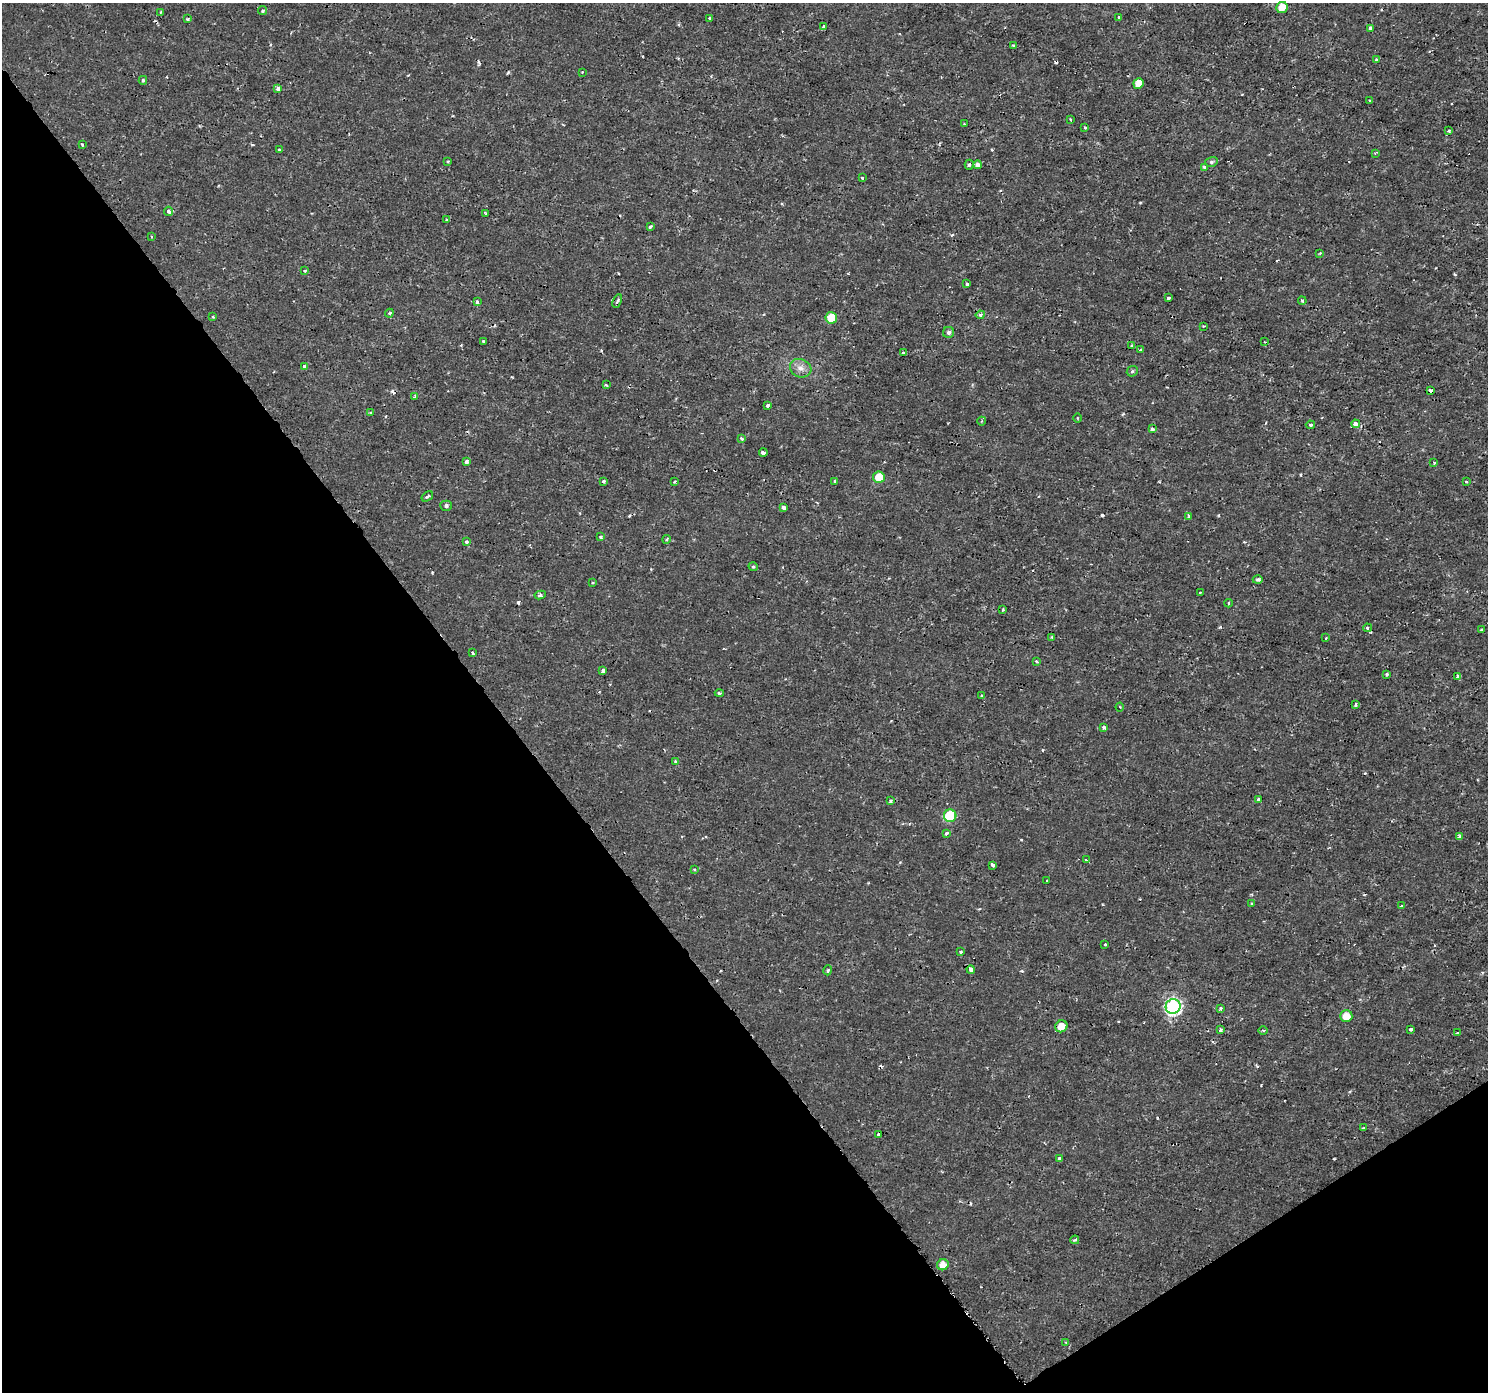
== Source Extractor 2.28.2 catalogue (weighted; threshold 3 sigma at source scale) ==
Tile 14 of 4 x 4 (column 2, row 4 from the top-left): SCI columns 1489-2974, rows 188-1577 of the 5945 x 5874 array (HDU 1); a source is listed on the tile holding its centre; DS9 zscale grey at full resolution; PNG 1490 x 1394 px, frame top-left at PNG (2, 3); each listed source drawn as its Kron ellipse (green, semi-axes under 4 px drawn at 4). Shown black and unused: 37% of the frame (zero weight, under 2 of 3 exposures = <1% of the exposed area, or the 3 px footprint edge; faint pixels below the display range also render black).
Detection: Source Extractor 2.28.2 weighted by HDU 2 'WHT'; one run over the whole footprint, this tile lists its part. Background 4.34e-04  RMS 0.0011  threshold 0.00505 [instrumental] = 3 sigma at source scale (4.5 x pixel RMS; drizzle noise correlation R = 1.50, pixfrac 1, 0.0396/0.0396 arcsec/px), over >= 5 px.
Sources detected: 148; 17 cosmic-ray / hot-pixel residue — neither listed nor drawn; the other 131 listed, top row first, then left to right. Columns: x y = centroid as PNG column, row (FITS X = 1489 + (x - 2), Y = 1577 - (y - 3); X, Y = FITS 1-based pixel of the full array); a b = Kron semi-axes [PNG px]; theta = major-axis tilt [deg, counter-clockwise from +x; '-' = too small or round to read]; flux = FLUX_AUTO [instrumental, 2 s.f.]
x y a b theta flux
1282 8 6 5 - 1.4
263 11 4 3 - 0.23
161 12 3 3 - 0.085
1119 17 3 3 - 0.44
710 18 3 3 - 0.48
187 19 4 3 - 0.11
824 27 4 3 - 0.24
1370 28 4 4 - 0.23
1013 46 4 3 - 0.14
1376 60 3 3 - 0.27
582 72 2 2 - 0.079
143 80 4 4 - 0.16
1138 83 5 5 - 1
278 89 4 3 - 0.84
1370 101 3 3 - 0.35
1070 119 3 2 - 0.18
964 124 2 2 - 0.086
1085 127 3 2 - 0.16
1449 131 3 3 - 0.13
82 145 3 2 - 0.11
279 149 3 2 - 0.12
1375 153 3 3 - 0.099
448 161 3 3 - 0.12
1211 162 6 5 - 0.27
969 165 5 4 - 0.18
978 165 4 4 - 0.71
1204 167 3 3 - 0.38
862 178 4 3 - 0.14
168 211 4 4 - 0.42
486 214 4 2 - 0.09
446 220 3 3 - 0.096
650 227 3 3 - 0.25
151 237 3 2 - 0.098
1320 253 3 3 - 0.091
305 271 4 3 - 0.11
967 284 3 3 - 0.31
1168 298 3 3 - 0.3
617 301 7 3 63 0.22
1302 301 4 3 - 0.12
477 302 4 3 - 0.27
389 313 4 4 - 0.15
980 315 4 4 - 0.2
213 317 3 3 - 0.24
831 318 6 5 - 2.3
1204 326 3 3 - 0.084
949 332 5 5 - 0.31
483 341 3 3 - 0.18
1265 342 3 2 - 0.086
1132 345 3 3 - 0.17
1140 350 3 3 - 0.23
903 353 3 3 - 0.43
305 367 4 3 - 0.61
801 368 11 9 -25 0.71
1132 371 6 5 - 0.19
606 385 3 3 - 0.13
1430 390 4 3 - 0.42
415 397 4 3 - 0.11
768 405 4 3 - 0.4
371 413 3 3 - 0.17
1077 418 4 3 - 0.092
982 421 4 3 - 0.093
1356 424 4 4 - 0.57
1310 425 4 3 - 0.16
1152 429 4 3 - 0.22
741 439 3 3 - 0.35
763 453 4 3 - 0.39
467 462 4 4 - 0.27
1434 463 3 3 - 0.15
879 477 6 6 - 1.7
604 481 3 3 - 0.21
834 481 4 2 - 0.11
1466 481 3 2 - 0.11
675 482 3 3 - 0.17
427 496 6 3 35 0.18
446 506 5 5 - 0.31
784 508 4 3 - 0.89
1188 517 4 2 - 0.15
600 537 4 3 - 0.17
667 539 4 3 - 0.11
466 542 3 3 - 0.35
753 567 4 4 - 0.14
1258 580 5 4 - 0.21
592 583 3 2 - 0.12
1200 592 2 2 - 0.085
540 595 6 4 9 0.28
1228 603 4 3 - 0.11
1003 610 4 4 - 0.11
1367 628 4 3 - 0.18
1482 630 3 3 - 0.27
1052 637 4 3 - 0.1
1326 638 3 2 - 0.11
473 653 3 3 - 0.23
1037 662 3 3 - 0.14
603 671 3 3 - 0.75
1387 674 4 3 - 0.13
1458 676 4 4 - 0.6
719 693 4 3 - 0.16
982 696 3 3 - 0.44
1355 705 3 3 - 0.23
1120 707 4 4 - 0.14
1104 728 4 3 - 0.25
675 761 3 3 - 0.12
1259 799 4 3 - 0.62
891 801 3 3 - 0.3
950 816 6 6 - 5.5
946 833 3 3 - 0.33
1459 837 4 3 - 0.51
1086 860 3 3 - 0.29
992 865 4 3 - 0.35
694 869 4 3 - 0.11
1047 880 3 2 - 0.15
1252 904 3 3 - 0.31
1401 906 3 3 - 0.17
1105 944 3 3 - 0.19
960 952 3 3 - 0.19
828 970 5 3 - 0.16
971 970 4 3 - 0.74
1173 1006 7 7 - 23
1221 1008 3 3 - 0.25
1346 1016 6 6 - 1.2
1061 1026 6 6 - 1
1411 1029 3 3 - 0.34
1221 1030 3 3 - 0.28
1263 1030 4 3 - 0.13
1457 1033 3 2 - 0.099
1364 1128 4 3 - 0.13
878 1134 2 2 - 0.12
1059 1159 4 3 - 0.23
1075 1240 4 3 - 0.16
943 1265 6 5 - 1.1
1066 1342 4 3 - 0.11
Overlapping masked pixels (flux is a lower limit): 1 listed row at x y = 1356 424